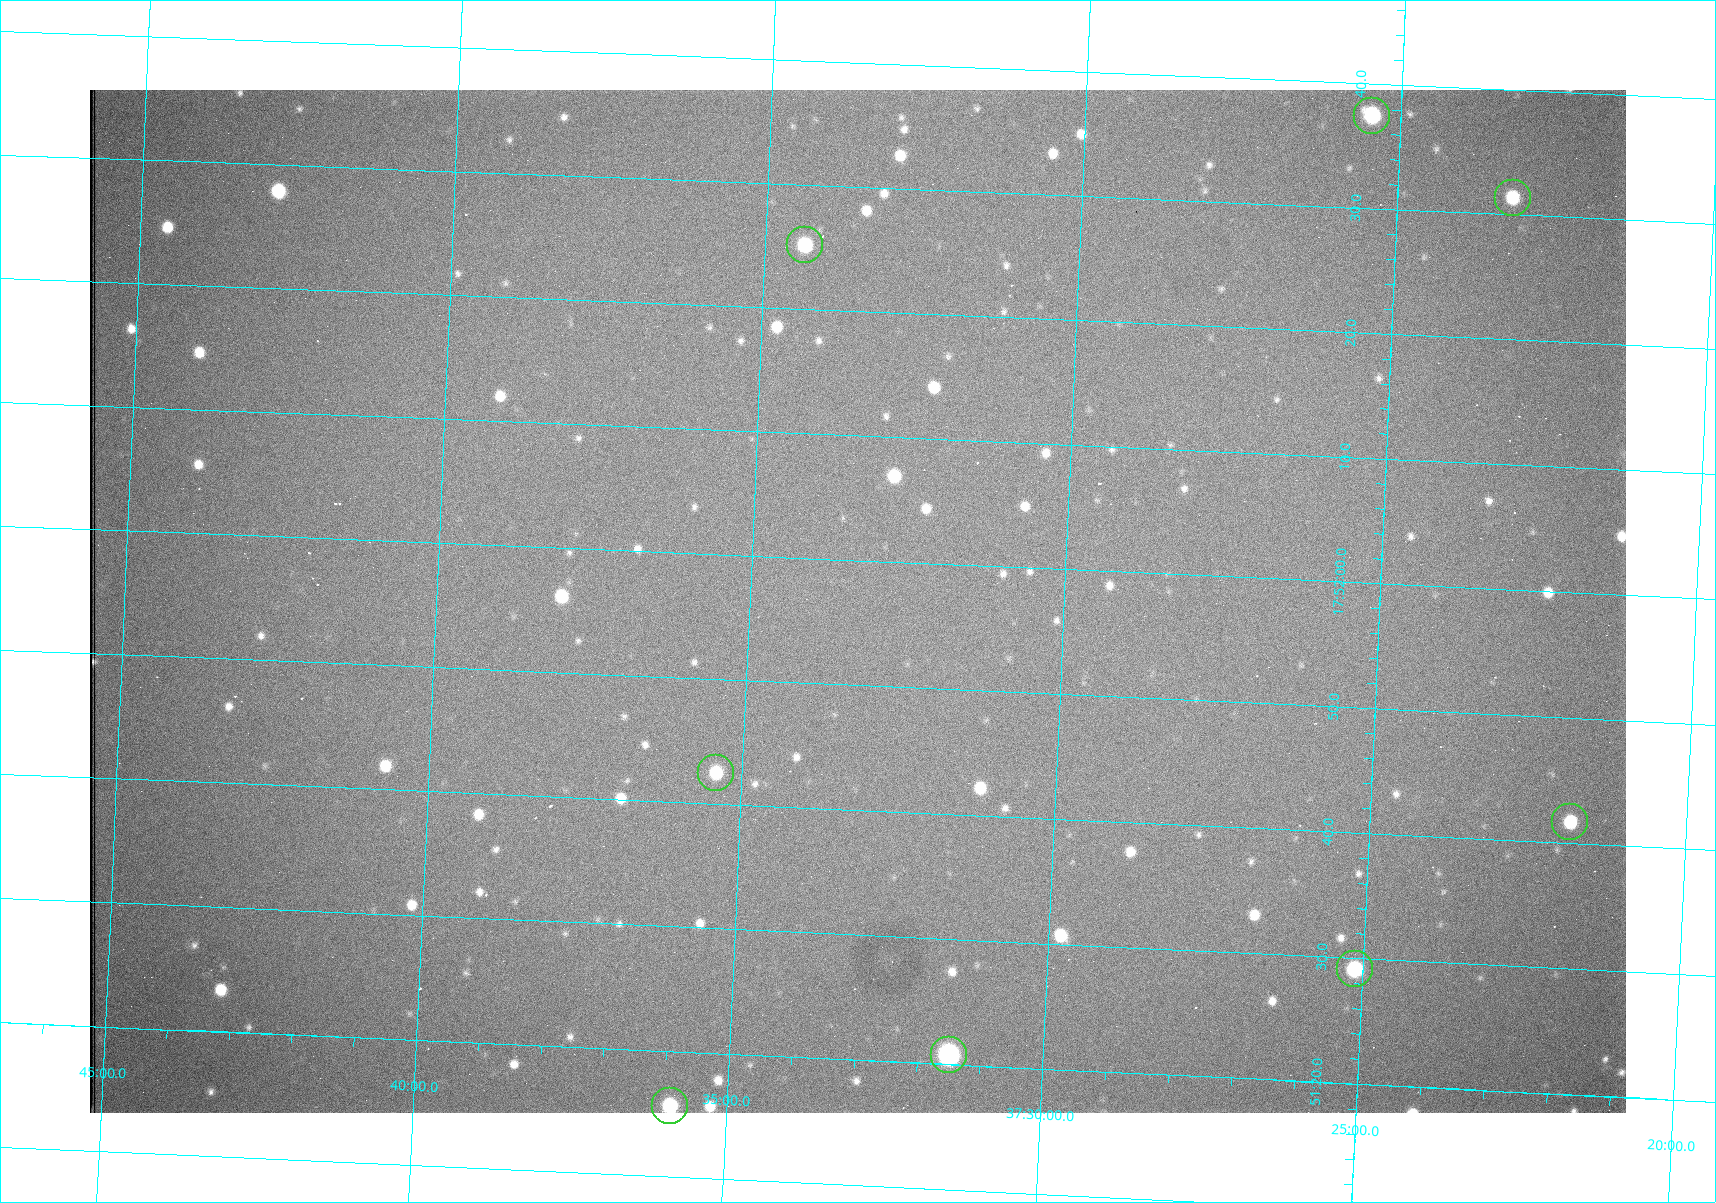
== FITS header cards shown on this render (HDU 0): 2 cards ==
NAXIS1  =                 1536 /fastest changing axis
NAXIS2  =                 1023 /next to fastest changing axis

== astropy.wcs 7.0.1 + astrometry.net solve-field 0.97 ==
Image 1536 x 1023 px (HDU 0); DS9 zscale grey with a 90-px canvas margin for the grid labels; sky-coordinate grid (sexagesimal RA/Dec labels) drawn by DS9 from the SOLVED WCS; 8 Tycho-2 reference stars matched to detected sources circled (green)
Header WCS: RA---TAN/DEC--TAN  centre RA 17:51:57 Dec +37:33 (267.99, +37.55 deg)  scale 0.958 arcsec/px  FOV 24.5' x 16.3'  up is +87 deg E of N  parity flipped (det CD > 0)
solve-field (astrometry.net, Tycho-2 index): VERIFIED the header's WCS against the Tycho-2 star catalogue (8 matches, 0 conflicts) and refined it, rather than solving blind
Solved WCS: RA---TAN-SIP/DEC--TAN-SIP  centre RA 17:51:57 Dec +37:33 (267.99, +37.55 deg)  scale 0.956 arcsec/px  FOV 24.5' x 16.3'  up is +87 deg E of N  parity flipped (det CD > 0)
The solver's refit moves the header's centre by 0.58 arcsec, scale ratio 0.9979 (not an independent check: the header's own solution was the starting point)
Tycho-2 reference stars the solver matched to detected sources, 8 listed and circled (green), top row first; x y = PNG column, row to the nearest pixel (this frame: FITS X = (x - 90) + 1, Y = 1023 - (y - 90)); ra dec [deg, ICRS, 3 dp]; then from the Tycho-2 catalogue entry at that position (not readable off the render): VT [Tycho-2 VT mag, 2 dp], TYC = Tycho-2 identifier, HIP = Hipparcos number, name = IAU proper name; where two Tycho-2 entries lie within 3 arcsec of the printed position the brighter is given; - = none
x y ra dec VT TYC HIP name
1372 116 268.156 +37.424 11.25 2620-712-1 - -
1513 198 268.131 +37.386 12.62 2620-526-1 - -
805 245 268.105 +37.573 11.82 3089-995-1 - -
716 773 267.927 +37.590 11.84 3089-1137-1 - -
1570 822 267.924 +37.364 11.94 2620-391-1 - -
1355 969 267.871 +37.419 11.35 2620-812-1 - -
949 1055 267.836 +37.525 9.96 3089-889-1 - -
670 1106 267.815 +37.598 11.54 3089-1081-1 - -